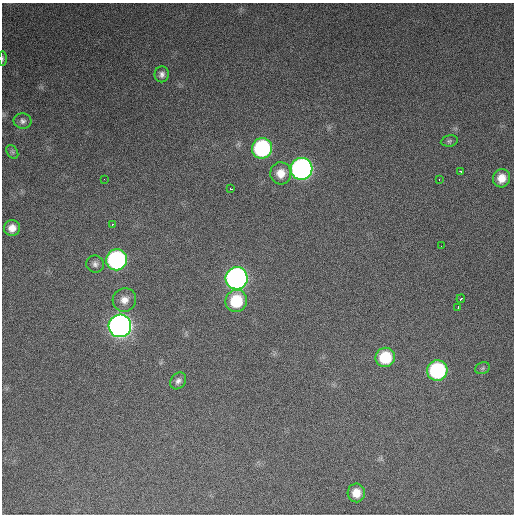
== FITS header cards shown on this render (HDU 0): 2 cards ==
NAXIS1  =                  512 / Axis length
NAXIS2  =                  512 / Axis length

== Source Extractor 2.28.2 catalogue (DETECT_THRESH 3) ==
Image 512 x 512 px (HDU 0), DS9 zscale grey, 1 PNG px = 1 image px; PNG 516 x 516 px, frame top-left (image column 1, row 512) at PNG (2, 3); each listed source drawn as its Kron ellipse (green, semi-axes under 4 px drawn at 4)
Background 4040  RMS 61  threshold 184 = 3 sigma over >= 5 px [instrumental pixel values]
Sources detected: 29; all 29 listed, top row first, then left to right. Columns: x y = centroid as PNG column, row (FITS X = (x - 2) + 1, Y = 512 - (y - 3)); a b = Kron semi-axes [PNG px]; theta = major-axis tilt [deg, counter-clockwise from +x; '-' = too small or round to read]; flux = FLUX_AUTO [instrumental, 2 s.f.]
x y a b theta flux
2 58 7 3 90 5.5e+03
162 74 8 7 - 1.7e+04
23 121 9 8 - 1.5e+04
449 141 8 5 10 8.7e+03
262 148 10 10 - 5.6e+05
12 152 7 5 -58 8.9e+03
302 169 11 11 - 1.6e+06
460 171 3 2 - 4.4e+03
281 173 11 10 - 5.0e+04
501 178 9 8 - 5.0e+04
104 179 2 2 - 2.5e+03
439 180 3 2 - 3.1e+03
231 189 3 2 - 6.0e+03
112 224 3 2 - 3.8e+03
12 228 8 8 - 3.6e+04
441 246 2 2 - 1.8e+03
117 260 10 10 - 7.8e+05
95 264 9 8 - 1.7e+04
236 278 11 11 - 1.8e+06
461 299 4 3 - 1.1e+04
124 300 12 11 - 3.8e+04
236 301 11 10 - 1.8e+05
458 307 3 2 - 4.9e+03
120 326 11 11 - 2.8e+06
385 357 10 9 - 1.7e+05
482 368 7 5 21 8.9e+03
437 370 10 10 - 4.9e+05
178 381 9 7 51 1.6e+04
356 493 9 9 - 5.2e+04
At the frame edge (FLAGS 8, measured only in part): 1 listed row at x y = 2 58